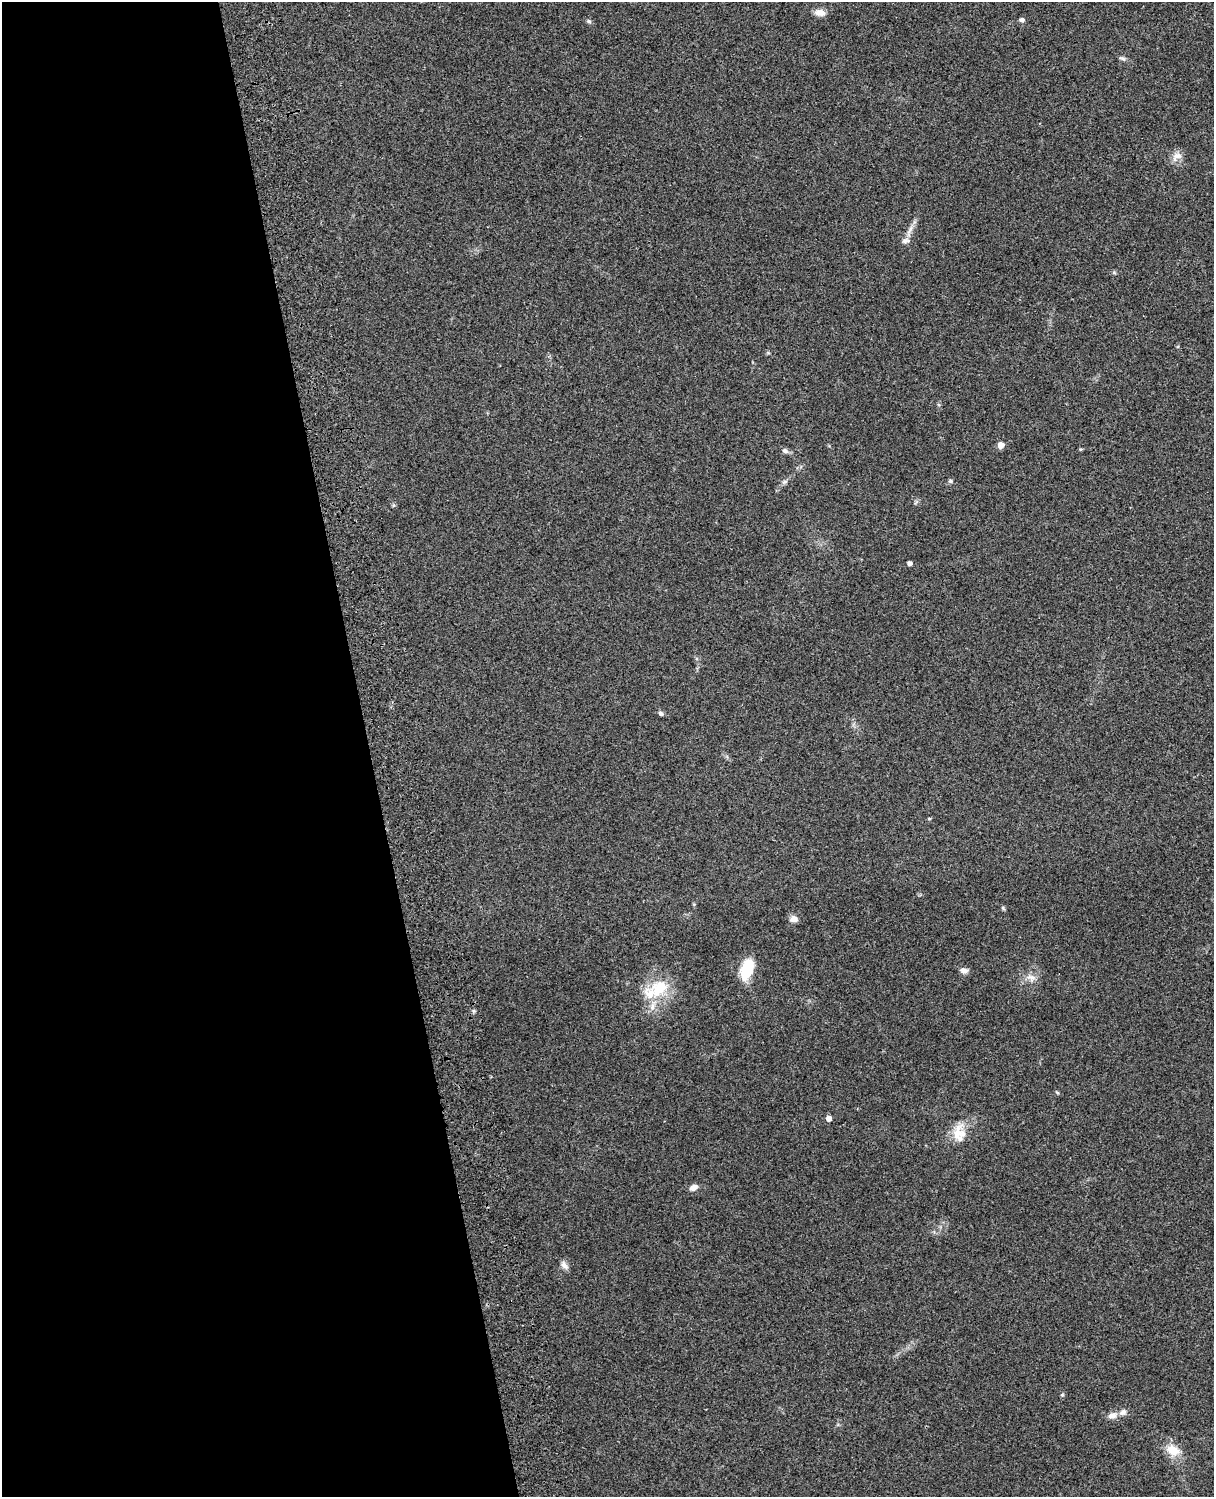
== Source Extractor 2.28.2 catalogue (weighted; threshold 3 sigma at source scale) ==
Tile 5 of 4 x 3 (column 1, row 2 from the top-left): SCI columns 119-1330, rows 1661-3155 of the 5089 x 4928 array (HDU 1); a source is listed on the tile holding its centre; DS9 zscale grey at full resolution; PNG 1216 x 1499 px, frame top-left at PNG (2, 2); no overlay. Shown black and unused: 30% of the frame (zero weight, under 3 of 4 exposures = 6% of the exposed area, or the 3 px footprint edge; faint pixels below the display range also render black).
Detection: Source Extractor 2.28.2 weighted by HDU 2 'WHT'; one run over the whole footprint, this tile lists its part. Background 0.29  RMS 0.0094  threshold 0.0423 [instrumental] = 3 sigma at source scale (4.5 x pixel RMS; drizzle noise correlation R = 1.50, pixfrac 1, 0.05/0.05 arcsec/px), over >= 5 px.
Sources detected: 32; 4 inside a brighter listed object's ellipse — not listed separately; the other 28 listed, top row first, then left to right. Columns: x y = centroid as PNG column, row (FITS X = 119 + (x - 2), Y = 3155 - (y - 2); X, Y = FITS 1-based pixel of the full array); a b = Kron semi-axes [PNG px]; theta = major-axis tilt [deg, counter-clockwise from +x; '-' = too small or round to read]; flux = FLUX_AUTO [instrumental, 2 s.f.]
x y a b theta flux
820 12 14 8 -9 6.1
1022 20 6 5 - 2.1
589 21 7 5 -21 1.6
1123 59 11 4 -18 2.1
1178 156 14 8 2 6.1
910 230 17 4 61 5.1
1001 445 5 5 - 7.7
785 451 8 6 -26 3.1
785 481 7 4 19 1.8
950 481 6 5 - 1.8
909 563 4 4 - 3.7
661 713 7 5 -34 2.3
929 819 5 3 - 0.9
1003 908 6 4 -57 1.2
794 919 10 8 -5 5
747 969 19 10 73 36
964 971 9 7 -17 4.5
1031 978 14 9 -24 6.4
659 988 27 19 39 33
474 1011 6 4 -90 1.4
1057 1092 6 4 -4 1.1
828 1118 4 4 - 6.5
957 1134 25 18 60 18
693 1187 9 6 24 5.5
564 1265 12 7 -55 4.1
1062 1395 6 3 19 0.99
1112 1415 11 8 17 5.8
1173 1450 17 12 -25 14